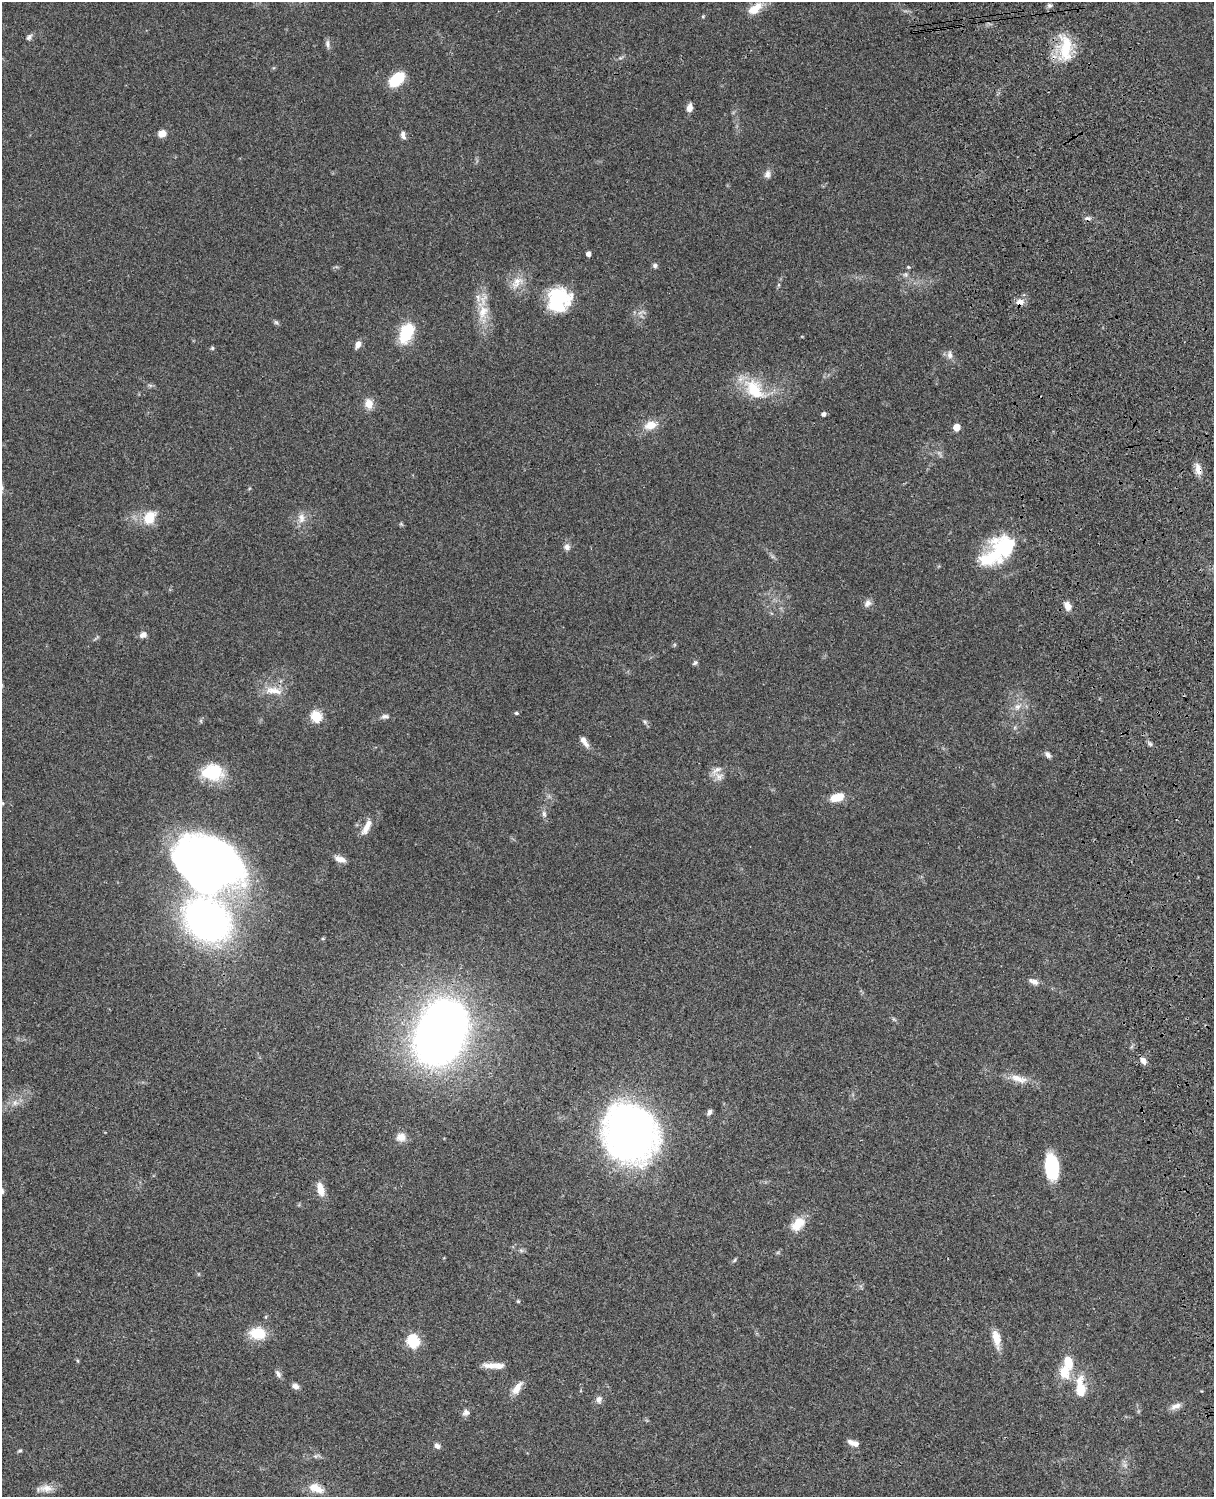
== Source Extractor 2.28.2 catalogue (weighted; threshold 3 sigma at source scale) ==
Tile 6 of 4 x 3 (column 2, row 2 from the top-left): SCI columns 1333-2544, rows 1773-3267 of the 5088 x 4927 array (HDU 1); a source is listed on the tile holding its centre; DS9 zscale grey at full resolution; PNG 1216 x 1499 px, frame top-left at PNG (2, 2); no overlay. Shown black and unused: <1% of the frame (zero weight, under 3 of 4 exposures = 6% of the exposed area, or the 3 px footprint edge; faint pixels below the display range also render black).
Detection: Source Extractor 2.28.2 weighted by HDU 2 'WHT'; one run over the whole footprint, this tile lists its part. Background 0.0758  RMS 0.0059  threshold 0.0264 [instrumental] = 3 sigma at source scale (4.5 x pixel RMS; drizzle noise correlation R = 1.50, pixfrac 1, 0.05/0.05 arcsec/px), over >= 5 px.
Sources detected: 99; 2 inside a brighter object's white glare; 1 cosmic-ray / hot-pixel residue — not listed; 6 inside a brighter listed object's ellipse — not listed separately; the other 90 listed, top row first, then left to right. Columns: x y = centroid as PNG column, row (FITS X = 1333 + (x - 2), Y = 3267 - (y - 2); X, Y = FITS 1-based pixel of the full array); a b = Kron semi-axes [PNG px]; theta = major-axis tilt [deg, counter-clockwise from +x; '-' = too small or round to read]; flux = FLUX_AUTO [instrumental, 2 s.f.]
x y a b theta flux
1050 5 7 4 -19 1.1
755 8 22 11 36 8.9
703 16 5 4 - 0.61
29 37 9 6 49 1.6
327 44 12 6 -86 1.9
1066 48 39 15 -89 21
396 80 16 10 45 22
689 108 9 6 80 4.1
162 133 8 7 - 4.9
403 135 10 6 -79 2.4
767 174 11 8 80 2.7
588 254 4 4 - 2.7
655 265 6 6 - 1.4
906 274 8 7 - 1.6
517 282 22 12 47 7.8
779 285 6 4 89 0.8
559 297 30 25 63 34
1020 302 12 8 5 3.7
483 312 22 14 79 12
276 322 7 5 -42 1.1
406 333 23 13 68 23
358 344 9 6 58 3.5
212 348 5 5 - 0.78
950 355 10 7 -83 2.8
150 385 7 4 -18 1
754 389 34 20 -46 23
369 404 12 10 -77 5.7
824 414 4 4 - 2
650 425 14 9 14 8.1
956 427 5 5 - 9.8
1198 469 16 8 -76 4.9
149 518 17 13 61 12
301 518 15 9 -84 4.7
567 547 9 7 -54 2.6
999 551 50 22 39 43
868 603 11 8 51 2.6
1068 606 9 6 -64 5.4
143 635 8 7 - 2.9
695 663 8 4 37 1.1
273 691 27 9 -6 8.3
1018 706 9 8 - 3.1
516 713 5 4 - 0.91
316 716 6 5 - 48
385 716 11 6 5 2
201 721 6 4 -72 0.77
645 722 6 5 - 0.95
584 741 15 6 -57 3.7
1150 744 7 5 -44 1.2
1048 755 8 6 -49 2.2
212 772 27 19 0 23
719 776 11 10 - 4
837 797 16 9 18 9
544 814 9 6 -81 1.8
366 827 20 7 63 6.2
340 859 14 7 -21 3.9
208 864 54 37 -25 490
207 920 33 27 -47 280
323 938 5 4 - 0.72
1033 981 14 7 -23 3.2
441 1032 49 34 66 540
1143 1061 10 6 -64 2.6
1018 1079 27 9 -17 7.5
15 1103 8 8 - 3
709 1112 7 5 64 1.9
630 1133 49 42 -75 320
401 1137 12 11 - 4.4
1052 1167 24 12 -86 32
320 1189 16 8 -75 7.1
798 1224 20 13 44 9.8
521 1250 7 4 -19 1
734 1260 7 4 47 0.84
518 1301 5 4 - 0.66
258 1333 18 13 -7 15
996 1338 22 9 -78 7.7
413 1341 6 6 - 69
494 1366 25 7 -1 6.7
1064 1372 17 13 -85 11
278 1374 11 6 -58 1.9
295 1386 8 6 -24 2.5
1080 1387 28 12 -86 14
517 1388 18 8 55 6
599 1399 9 8 - 2.5
1176 1406 14 7 20 3.5
466 1412 10 8 13 2.3
850 1442 9 6 -38 2.6
437 1446 8 6 -54 1.9
20 1451 6 4 18 0.79
316 1456 9 5 25 1.4
314 1487 12 10 -8 6.9
46 1488 19 10 0 5.3
Overlapping masked pixels (flux is a lower limit): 3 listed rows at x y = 1066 48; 1020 302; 1198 469